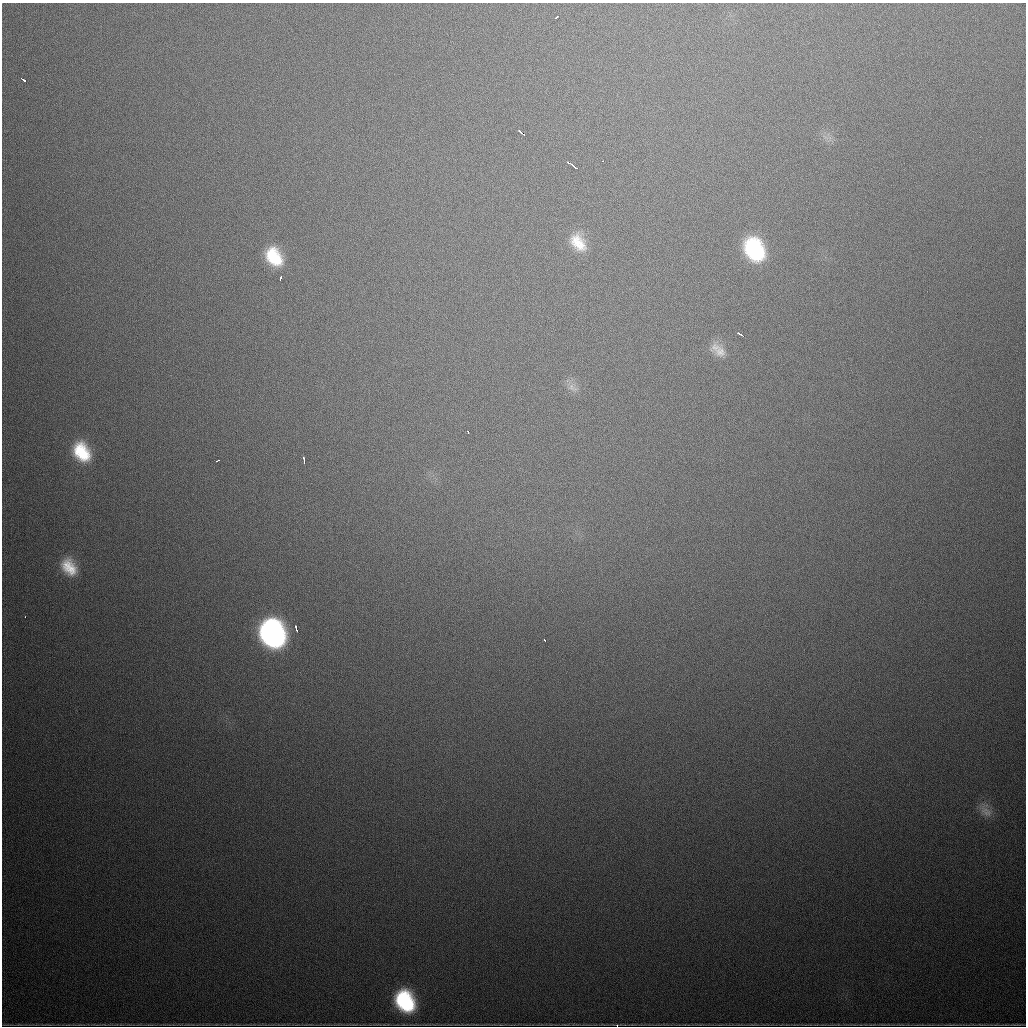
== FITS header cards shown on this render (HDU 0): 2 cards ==
NAXIS1  =                 1024
NAXIS2  =                 1024

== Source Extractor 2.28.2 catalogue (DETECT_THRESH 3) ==
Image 1024 x 1024 px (HDU 0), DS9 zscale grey, 1 PNG px = 1 image px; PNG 1028 x 1028 px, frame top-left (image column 1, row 1024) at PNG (2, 3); no overlay
Background 753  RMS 22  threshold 67.4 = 3 sigma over >= 5 px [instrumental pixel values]
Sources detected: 24; all 24 listed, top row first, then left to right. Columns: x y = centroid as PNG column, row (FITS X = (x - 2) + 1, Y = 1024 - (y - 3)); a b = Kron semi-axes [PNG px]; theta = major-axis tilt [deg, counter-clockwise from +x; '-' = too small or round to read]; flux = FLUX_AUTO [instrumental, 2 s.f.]
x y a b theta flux
557 17 3 2 - 2200
24 80 5 3 - 17000
521 133 5 2 - 9900
603 161 3 2 - 2200
572 165 13 3 -35 16000
578 242 25 16 -53 39000
754 249 23 17 -60 150000
274 257 20 14 -56 61000
280 278 4 3 - 5900
740 334 7 2 -33 4600
720 352 17 16 - 22000
572 388 17 9 -36 12000
468 432 3 2 - 4300
82 452 22 16 -58 70000
218 460 4 2 - 3400
304 460 7 3 -81 4400
69 567 22 15 -54 40000
25 617 3 2 - 2000
296 628 5 2 - 7100
273 633 22 17 -61 510000
544 640 3 2 - 1800
986 811 20 11 -41 16000
405 1001 21 16 -61 140000
617 1025 3 2 - 1700
At the frame edge (FLAGS 8, measured only in part): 1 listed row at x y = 617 1025